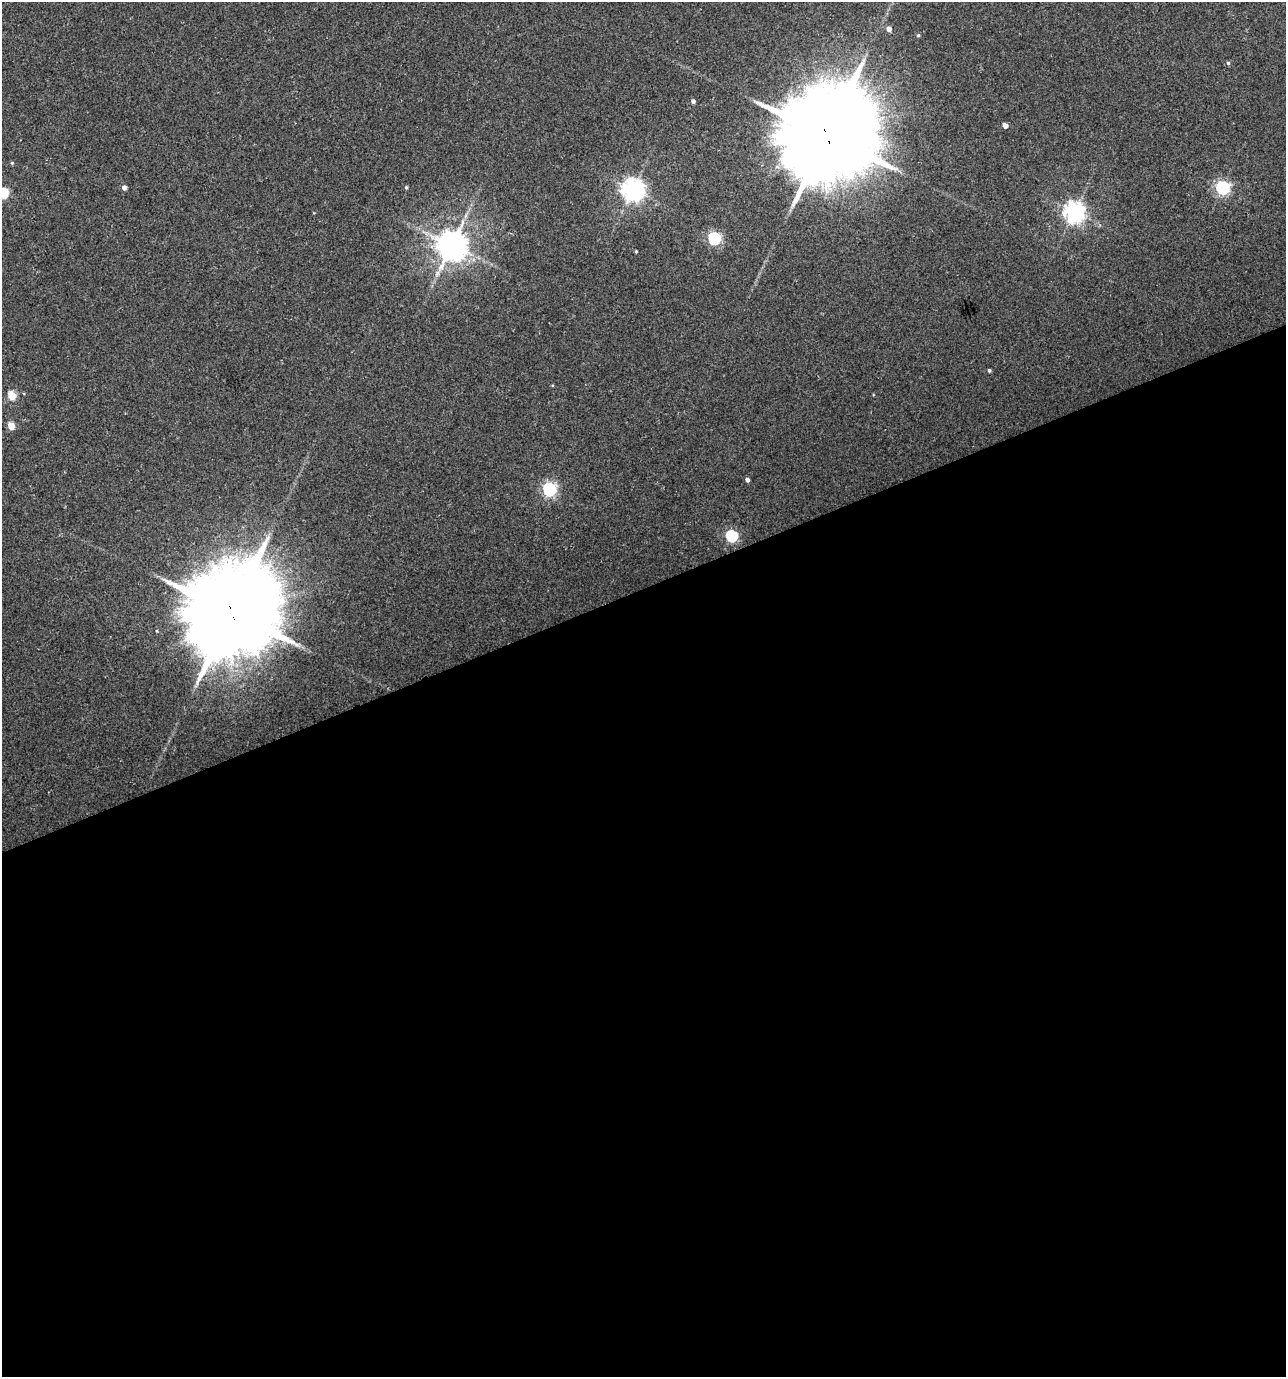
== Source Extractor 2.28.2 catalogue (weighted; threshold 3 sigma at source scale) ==
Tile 15 of 4 x 4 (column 3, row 4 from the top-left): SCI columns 2701-3984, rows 3-1377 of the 5346 x 5507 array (HDU 1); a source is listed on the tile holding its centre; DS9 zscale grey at full resolution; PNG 1288 x 1379 px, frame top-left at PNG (2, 2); no overlay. Shown black and unused: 57% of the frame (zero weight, under 3 of 4 exposures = <1% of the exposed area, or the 3 px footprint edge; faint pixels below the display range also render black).
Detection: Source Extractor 2.28.2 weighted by HDU 2 'WHT'; one run over the whole footprint, this tile lists its part. Background 0.0212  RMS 0.0066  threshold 0.0299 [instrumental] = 3 sigma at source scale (4.5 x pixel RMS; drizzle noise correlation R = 1.50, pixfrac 1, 0.0396/0.0396 arcsec/px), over >= 5 px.
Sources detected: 23; all 23 listed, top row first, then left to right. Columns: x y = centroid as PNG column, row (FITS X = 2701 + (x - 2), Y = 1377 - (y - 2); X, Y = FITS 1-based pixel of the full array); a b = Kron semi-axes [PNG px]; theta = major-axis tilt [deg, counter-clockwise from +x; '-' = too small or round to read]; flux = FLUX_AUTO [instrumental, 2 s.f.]
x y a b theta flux
889 29 4 4 - 4.8
918 35 4 4 - 0.98
1228 63 5 5 - 1.1
693 101 4 4 - 2
1005 126 4 4 - 4.6
827 136 29 27 52 10000
12 163 5 4 - 0.83
124 187 5 4 - 3.1
406 187 4 4 - 0.9
1223 188 6 6 - 150
633 189 8 7 - 470
3 193 5 5 - 39
1074 212 7 7 - 400
714 238 6 6 - 97
452 245 9 9 - 1200
636 251 3 3 - 0.7
989 370 4 3 - 1.3
12 395 5 5 - 22
11 426 5 4 - 13
747 480 4 4 - 2.4
549 489 6 6 - 130
732 536 6 5 - 74
231 612 29 26 53 9100
Overlapping masked pixels (flux is a lower limit): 2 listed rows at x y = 827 136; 231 612
Isophote crosses this tile's border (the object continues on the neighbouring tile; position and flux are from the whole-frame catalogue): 1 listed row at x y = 3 193